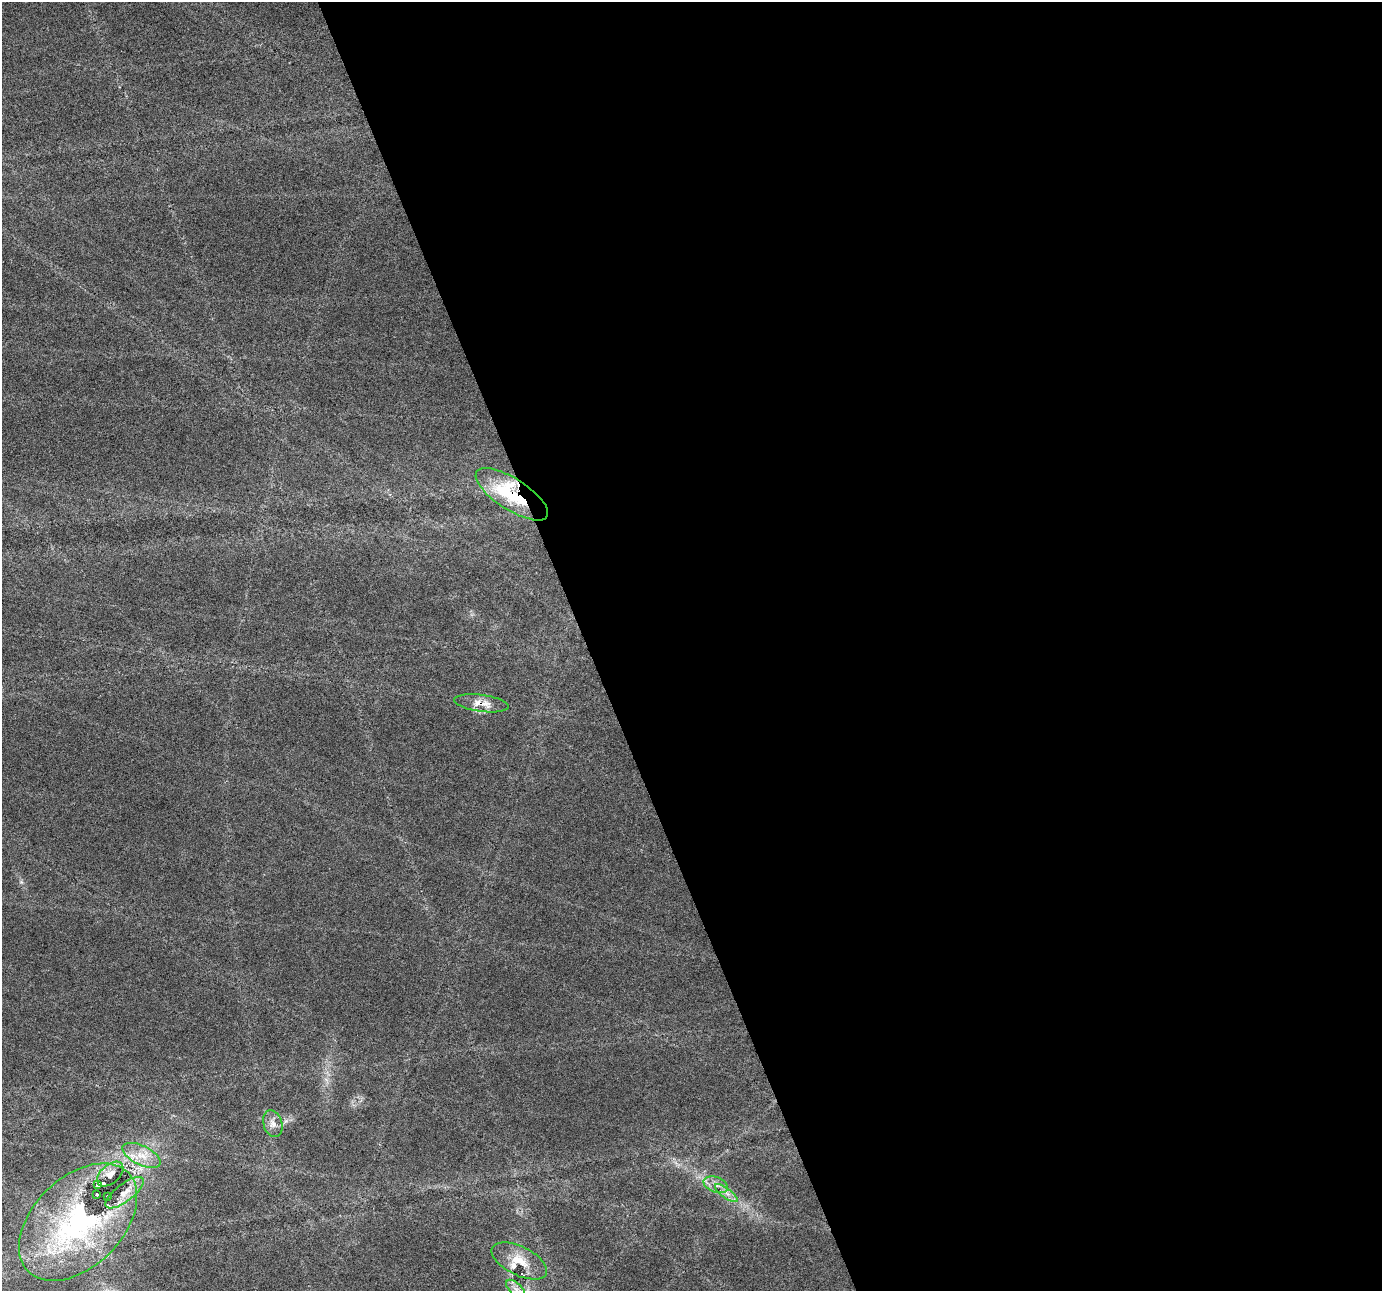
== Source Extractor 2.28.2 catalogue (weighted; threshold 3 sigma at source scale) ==
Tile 8 of 4 x 4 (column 4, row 2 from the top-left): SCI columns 4140-5519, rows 2708-3996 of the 5519 x 5359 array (HDU 1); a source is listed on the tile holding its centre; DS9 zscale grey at full resolution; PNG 1384 x 1293 px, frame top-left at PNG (2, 2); each listed source drawn as its Kron ellipse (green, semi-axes under 4 px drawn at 4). Shown black and unused: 58% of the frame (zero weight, under 3 of 6 exposures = <1% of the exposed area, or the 3 px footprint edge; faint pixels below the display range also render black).
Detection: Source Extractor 2.28.2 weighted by HDU 2 'WHT'; one run over the whole footprint, this tile lists its part. Background 0.0256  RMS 0.0027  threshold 0.0112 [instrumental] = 3 sigma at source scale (4.09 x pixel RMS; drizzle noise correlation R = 1.36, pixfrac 0.8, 0.0396/0.0396 arcsec/px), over >= 5 px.
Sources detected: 18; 4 inside a brighter listed object's ellipse — not listed separately; the other 14 listed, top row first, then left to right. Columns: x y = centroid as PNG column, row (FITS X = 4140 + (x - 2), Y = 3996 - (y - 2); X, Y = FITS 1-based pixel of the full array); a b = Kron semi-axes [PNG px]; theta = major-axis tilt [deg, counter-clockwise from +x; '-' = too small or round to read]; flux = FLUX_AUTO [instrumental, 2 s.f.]
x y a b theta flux
512 494 42 15 -33 21
482 703 27 8 -8 3.6
273 1123 14 9 -72 1.8
141 1155 21 9 -26 4.1
110 1174 15 9 42 2.2
98 1185 4 3 - 0.51
716 1185 13 7 -20 1.8
124 1193 23 9 38 3
726 1193 13 5 -36 1.4
97 1195 3 3 - 0.7
107 1196 3 3 - 0.56
78 1222 70 44 45 55
519 1261 30 14 -26 5.8
516 1289 11 6 -42 1.6
Overlapping masked pixels (flux is a lower limit): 2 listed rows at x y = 512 494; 482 703
Isophote crosses this tile's border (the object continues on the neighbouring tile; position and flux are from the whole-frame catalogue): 1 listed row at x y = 516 1289
Unlisted compact peaks at least as high as the median listed source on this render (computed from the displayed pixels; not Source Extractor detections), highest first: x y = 21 882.